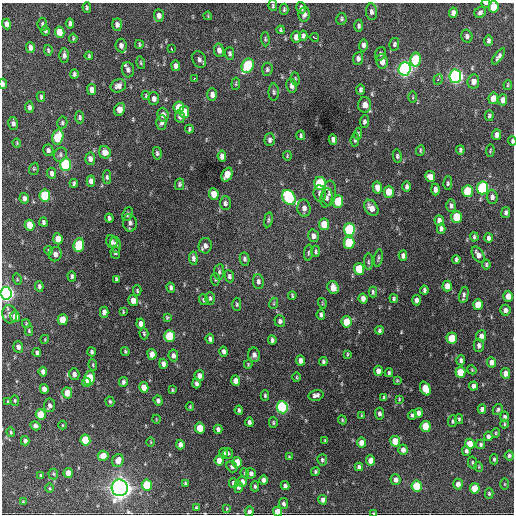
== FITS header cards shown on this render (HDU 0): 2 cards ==
NAXIS1  =                  512 / Axis length
NAXIS2  =                  512 / Axis length

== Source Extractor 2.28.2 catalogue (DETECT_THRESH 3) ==
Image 512 x 512 px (HDU 0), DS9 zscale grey, 1 PNG px = 1 image px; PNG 516 x 516 px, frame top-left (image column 1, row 512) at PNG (2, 3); each listed source drawn as its Kron ellipse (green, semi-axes under 4 px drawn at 4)
Background 987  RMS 33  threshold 97.8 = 3 sigma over >= 5 px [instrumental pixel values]
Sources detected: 349; all 349 listed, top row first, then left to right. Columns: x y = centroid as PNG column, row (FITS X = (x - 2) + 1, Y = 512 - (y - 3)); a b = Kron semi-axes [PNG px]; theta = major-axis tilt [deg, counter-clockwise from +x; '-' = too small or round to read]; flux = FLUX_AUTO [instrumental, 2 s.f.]
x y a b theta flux
486 3 4 2 - 4.0e+03
273 6 5 4 - 3.1e+03
87 7 5 4 - 3.6e+03
493 7 6 5 - 4.7e+04
301 8 6 4 -74 7.3e+03
284 9 5 3 - 3.6e+03
371 12 8 5 -85 7.7e+03
480 12 6 5 - 5.5e+03
453 13 5 4 - 1.1e+04
304 15 7 5 81 8.2e+03
159 16 6 5 - 1.1e+04
208 16 4 3 - 2.0e+03
341 19 6 5 - 4.0e+03
7 24 5 4 - 1.2e+04
42 24 7 4 -82 4.9e+03
70 24 5 4 - 6.4e+03
117 25 6 5 - 7.7e+03
359 26 6 4 88 5.2e+03
281 30 4 3 - 3.1e+03
45 31 5 4 - 4.4e+03
60 32 6 4 -79 3.2e+04
303 36 5 4 - 5.0e+03
467 36 6 5 - 6.2e+03
296 37 6 4 88 1.4e+04
314 37 5 2 - 6.7e+03
73 38 4 3 - 2.6e+03
265 39 7 4 -87 3.2e+03
488 41 5 4 - 5.6e+03
139 44 4 3 - 2.9e+03
394 44 6 5 - 4.4e+03
121 45 7 5 -83 9.6e+03
363 45 6 4 88 7.8e+03
30 48 5 4 - 8.3e+03
172 49 4 2 - 4.3e+03
48 50 5 3 - 3.1e+03
219 50 7 5 -81 1.0e+04
230 54 6 4 -89 5.4e+03
380 54 7 5 69 4.9e+03
64 55 7 5 -89 7.1e+03
89 56 4 2 - 2.7e+03
499 56 9 4 54 6.9e+03
199 59 9 6 -64 7.6e+03
358 59 6 5 - 7.3e+03
416 59 7 5 80 1.2e+05
382 61 7 5 -83 1.6e+04
141 63 6 4 -73 3.0e+03
176 66 5 4 - 9.1e+03
248 66 7 5 66 1.9e+05
267 69 7 5 86 4.4e+03
405 69 7 6 - 8.1e+05
128 70 8 6 -76 7.2e+03
74 74 4 3 - 4.8e+03
455 76 7 6 - 7.8e+05
194 79 3 2 - 3.1e+03
295 79 6 3 -82 2.4e+03
438 79 5 4 - 4.0e+03
473 81 7 6 - 1.5e+04
3 84 5 3 - 7.7e+03
236 84 6 4 83 2.9e+03
508 85 5 3 - 2.4e+03
118 86 8 6 24 1.1e+04
292 86 7 5 -79 8.5e+03
92 90 5 4 - 1.6e+04
360 90 5 3 - 4.6e+03
274 92 8 5 -89 4.7e+03
212 94 6 4 -87 1.1e+04
146 96 4 3 - 2.8e+03
41 97 5 3 - 3.5e+03
413 97 5 3 - 2.2e+03
493 98 5 4 - 2.1e+04
154 99 6 5 - 9.8e+03
503 100 5 4 - 1.2e+04
365 105 8 6 88 1.9e+04
29 107 6 4 -83 6.7e+03
179 108 6 5 - 5.3e+04
120 109 7 5 61 2.3e+04
184 112 6 5 - 3.4e+04
163 115 7 5 -87 1.1e+04
489 116 5 4 - 4.1e+03
80 117 6 4 -85 4.4e+03
180 117 6 5 - 6.9e+03
364 122 6 4 87 5.0e+03
62 123 6 5 - 3.9e+03
161 123 7 5 88 6.7e+03
13 124 6 5 - 7.3e+03
189 129 4 3 - 3.5e+03
358 134 6 4 85 3.5e+03
301 135 5 3 - 3.6e+03
497 135 5 4 - 1.0e+04
58 137 7 5 76 1.1e+05
333 139 5 4 - 8.8e+03
270 140 6 5 - 5.9e+03
355 140 7 4 85 4.0e+03
512 141 4 3 - 3.8e+03
17 143 4 4 - 2.0e+03
48 150 6 5 - 6.4e+03
460 150 4 3 - 4.0e+03
420 151 5 3 - 2.8e+03
490 151 6 4 83 2.6e+03
105 152 6 5 - 1.8e+04
157 153 6 4 -78 4.5e+03
60 155 7 6 - 5.5e+03
222 156 5 4 - 1.1e+04
287 156 5 3 - 2.0e+03
397 156 6 4 -78 4.3e+03
90 159 6 5 - 8.4e+03
66 164 6 5 - 1.7e+05
34 169 6 4 70 2.7e+03
52 173 5 4 - 7.5e+03
227 174 7 5 66 3.1e+04
107 177 7 4 -88 4.6e+03
430 177 5 5 - 1.9e+04
91 181 5 4 - 1.1e+04
74 183 4 3 - 3.7e+03
448 183 7 4 88 3.8e+03
179 184 6 4 77 3.9e+03
320 184 6 6 - 1.6e+05
377 187 6 4 -78 2.0e+04
407 187 5 3 - 5.8e+03
483 188 6 5 - 2.4e+05
435 189 6 4 -89 7.8e+03
468 191 6 5 - 9.9e+04
389 192 6 5 - 3.9e+04
320 193 8 6 -83 8.7e+03
329 193 12 6 84 1.0e+04
214 194 6 5 - 3.2e+04
45 196 6 5 - 1.4e+05
289 197 8 6 -59 2.4e+05
492 197 7 5 -86 7.7e+03
24 198 5 4 - 7.4e+03
326 198 10 6 80 6.9e+03
338 201 6 5 - 6.6e+04
225 203 7 5 -90 5.5e+03
451 206 6 4 -87 6.0e+03
304 208 8 6 -83 1.1e+04
371 208 9 6 -56 1.7e+04
506 213 5 4 - 6.2e+03
127 214 7 5 67 4.1e+03
457 217 6 5 - 6.7e+04
109 218 4 3 - 4.6e+03
268 220 7 3 79 3.3e+03
439 220 5 4 - 8.9e+03
43 222 4 3 - 5.0e+03
130 223 9 7 -82 8.0e+03
324 224 6 5 - 4.1e+04
30 225 5 5 - 3.2e+04
349 229 6 5 - 2.5e+05
441 229 5 4 - 6.6e+03
313 236 6 5 - 9.0e+03
474 237 4 3 - 3.6e+03
488 238 5 3 - 5.8e+03
58 239 5 4 - 2.9e+04
112 242 7 5 -65 6.7e+03
349 243 6 5 - 1.0e+05
79 245 7 5 83 1.0e+05
115 245 8 5 -81 6.9e+03
205 246 8 6 81 9.7e+03
49 251 5 4 - 3.1e+03
316 251 6 4 -89 3.6e+03
115 252 6 4 -85 3.9e+03
308 253 8 3 86 3.0e+03
55 254 7 6 - 1.1e+04
478 255 9 5 -59 1.2e+04
403 256 5 4 - 7.5e+03
193 258 6 4 -84 6.3e+03
378 258 9 3 79 3.4e+03
245 259 7 5 -80 5.2e+03
456 259 4 3 - 3.8e+03
368 262 8 4 -90 3.9e+03
486 265 5 4 - 3.7e+03
359 269 6 5 - 7.4e+04
219 272 8 5 82 5.0e+03
72 276 5 4 - 3.8e+03
229 276 6 4 -80 5.3e+03
17 279 5 3 - 1.9e+03
116 279 4 3 - 3.3e+03
215 279 6 3 -88 2.7e+03
258 281 7 5 -84 5.7e+03
39 286 5 3 - 5.1e+03
447 286 5 4 - 1.8e+04
171 287 5 4 - 5.4e+03
333 288 6 5 - 2.1e+04
424 290 4 3 - 4.3e+03
137 291 5 4 - 3.5e+03
373 292 5 3 - 3.6e+03
6 293 6 5 - 8.7e+05
292 295 4 3 - 2.4e+03
464 295 8 4 78 5.7e+03
508 296 5 4 - 2.1e+04
210 298 6 5 - 4.1e+03
363 299 5 4 - 1.2e+04
394 299 4 4 - 3.6e+03
133 300 5 4 - 1.8e+04
204 300 5 4 - 4.1e+03
417 300 5 4 - 8.6e+03
274 303 5 3 - 2.3e+03
322 303 5 3 - 1.9e+03
237 304 6 4 -89 3.2e+03
478 305 5 5 - 3.6e+04
505 310 5 5 - 8.6e+03
104 312 5 4 - 1.1e+04
123 312 4 2 - 2.2e+03
9 314 9 7 -76 1.0e+04
321 315 5 4 - 5.7e+03
15 317 5 4 - 2.1e+04
167 317 4 3 - 2.5e+03
63 320 5 5 - 4.3e+04
280 321 6 5 - 5.7e+03
346 322 6 5 - 4.8e+04
26 324 4 3 - 2.1e+03
141 324 5 4 - 1.3e+04
379 330 4 3 - 4.2e+03
29 331 5 4 - 2.6e+03
144 334 6 4 -73 3.1e+03
169 336 6 5 - 8.0e+04
481 336 5 5 - 1.1e+04
452 338 5 5 - 6.0e+04
45 339 4 3 - 1.7e+03
210 339 5 4 - 6.1e+03
272 340 5 3 - 4.6e+03
479 345 7 5 89 6.4e+03
18 347 6 5 - 7.2e+03
125 351 4 3 - 2.6e+03
224 351 5 4 - 6.7e+03
92 352 4 4 - 4.6e+03
37 353 4 4 - 5.5e+03
152 354 5 4 - 1.8e+04
348 354 4 2 - 2.4e+03
173 355 6 5 - 7.4e+03
254 355 7 6 - 8.6e+03
461 360 5 4 - 5.6e+03
300 361 5 4 - 1.1e+04
323 362 4 3 - 4.4e+03
491 362 5 4 - 1.3e+04
163 364 5 4 - 9.9e+03
248 364 4 3 - 2.3e+03
93 365 6 4 -79 2.9e+03
472 370 5 3 - 2.0e+03
378 371 5 4 - 1.3e+04
43 372 5 4 - 9.7e+03
460 372 5 5 - 5.2e+04
389 373 4 3 - 3.5e+03
506 373 5 4 - 1.4e+04
74 374 6 5 - 7.6e+03
199 376 5 4 - 1.2e+04
297 377 5 3 - 2.1e+03
89 378 7 5 78 8.8e+04
397 380 3 3 - 2.2e+03
235 381 5 4 - 1.6e+04
123 382 5 4 - 5.3e+03
87 383 4 4 - 2.2e+04
196 384 5 3 - 5.7e+03
473 386 4 4 - 8.8e+03
144 387 5 4 - 2.4e+04
425 388 7 5 -66 4.6e+04
44 389 5 4 - 1.3e+04
172 390 4 3 - 2.5e+03
67 393 5 5 - 2.8e+04
265 395 5 3 - 3.3e+03
316 395 8 5 12 7.4e+03
384 398 4 3 - 2.7e+03
399 399 4 3 - 2.0e+03
15 400 5 4 - 2.8e+03
158 400 5 4 - 6.0e+03
8 402 3 3 - 2.5e+03
110 402 5 4 - 3.0e+03
50 405 7 5 85 7.5e+03
190 407 4 3 - 2.1e+03
282 407 6 5 - 3.4e+05
482 409 4 4 - 7.7e+03
239 410 4 3 - 3.9e+03
498 410 6 4 59 3.9e+03
419 413 5 4 - 1.0e+04
41 414 5 5 - 4.6e+04
379 414 6 4 -86 6.0e+03
361 415 4 2 - 1.5e+03
412 415 5 4 - 4.5e+03
505 417 5 4 - 5.1e+03
156 419 4 3 - 1.6e+03
459 419 5 3 - 3.2e+03
342 420 4 4 - 2.3e+03
453 421 6 4 82 3.8e+03
249 422 4 3 - 5.7e+03
273 423 5 4 - 2.8e+03
504 424 4 4 - 2.3e+03
62 425 4 3 - 1.6e+03
35 426 5 4 - 6.7e+03
426 426 5 5 - 7.1e+04
200 428 5 5 - 5.1e+04
218 429 4 4 - 7.0e+03
11 432 5 3 - 2.8e+03
496 433 5 4 - 2.3e+03
488 436 5 3 - 7.0e+03
85 440 5 5 - 8.3e+04
325 440 4 3 - 2.0e+03
25 441 5 4 - 7.2e+03
395 441 5 5 - 4.5e+04
151 442 4 3 - 1.6e+03
361 443 5 4 - 1.8e+04
180 444 5 4 - 1.1e+04
470 444 5 5 - 2.8e+04
481 444 5 4 - 4.3e+03
403 450 5 4 - 1.1e+04
466 451 5 4 - 6.2e+03
224 453 4 4 - 4.2e+03
228 453 5 5 - 3.2e+03
103 456 5 5 - 2.8e+04
509 456 5 4 - 4.3e+03
289 457 4 3 - 2.4e+03
494 459 5 3 - 3.4e+03
118 460 6 5 - 1.8e+04
219 460 5 4 - 2.2e+04
322 460 5 5 - 4.2e+03
371 460 5 4 - 2.0e+04
237 462 5 5 - 3.9e+04
472 462 6 4 -76 3.3e+03
232 467 6 5 - 5.3e+03
359 467 4 4 - 5.2e+03
479 467 5 3 - 1.9e+03
315 472 5 4 - 3.4e+03
68 473 5 4 - 2.2e+04
245 473 5 4 - 3.1e+03
251 473 5 5 - 6.4e+03
53 474 5 5 - 2.9e+03
40 475 3 3 - 2.3e+03
395 479 5 5 - 8.6e+03
264 480 4 4 - 9.7e+03
242 482 5 4 - 1.2e+04
185 483 4 3 - 2.8e+03
233 483 5 4 - 4.9e+03
458 484 5 4 - 1.2e+04
505 484 5 4 - 2.0e+03
147 485 5 5 - 8.7e+04
255 486 5 3 - 3.5e+03
285 486 4 3 - 5.6e+03
417 486 5 5 - 9.3e+04
238 487 5 4 - 6.4e+03
49 488 4 3 - 1.9e+03
120 488 8 8 - 1.7e+06
475 488 5 5 - 4.9e+04
489 493 5 4 - 3.3e+03
323 500 5 4 - 8.4e+03
23 502 4 3 - 2.1e+03
283 504 6 4 -81 5.6e+03
196 507 4 3 - 2.2e+03
226 509 4 3 - 1.6e+03
249 512 5 4 - 6.6e+03
277 512 5 4 - 2.4e+04
374 513 3 2 - 2.1e+03
At the frame edge (FLAGS 8, measured only in part): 8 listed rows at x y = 486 3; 493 7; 3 84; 512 141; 6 293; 249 512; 277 512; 374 513